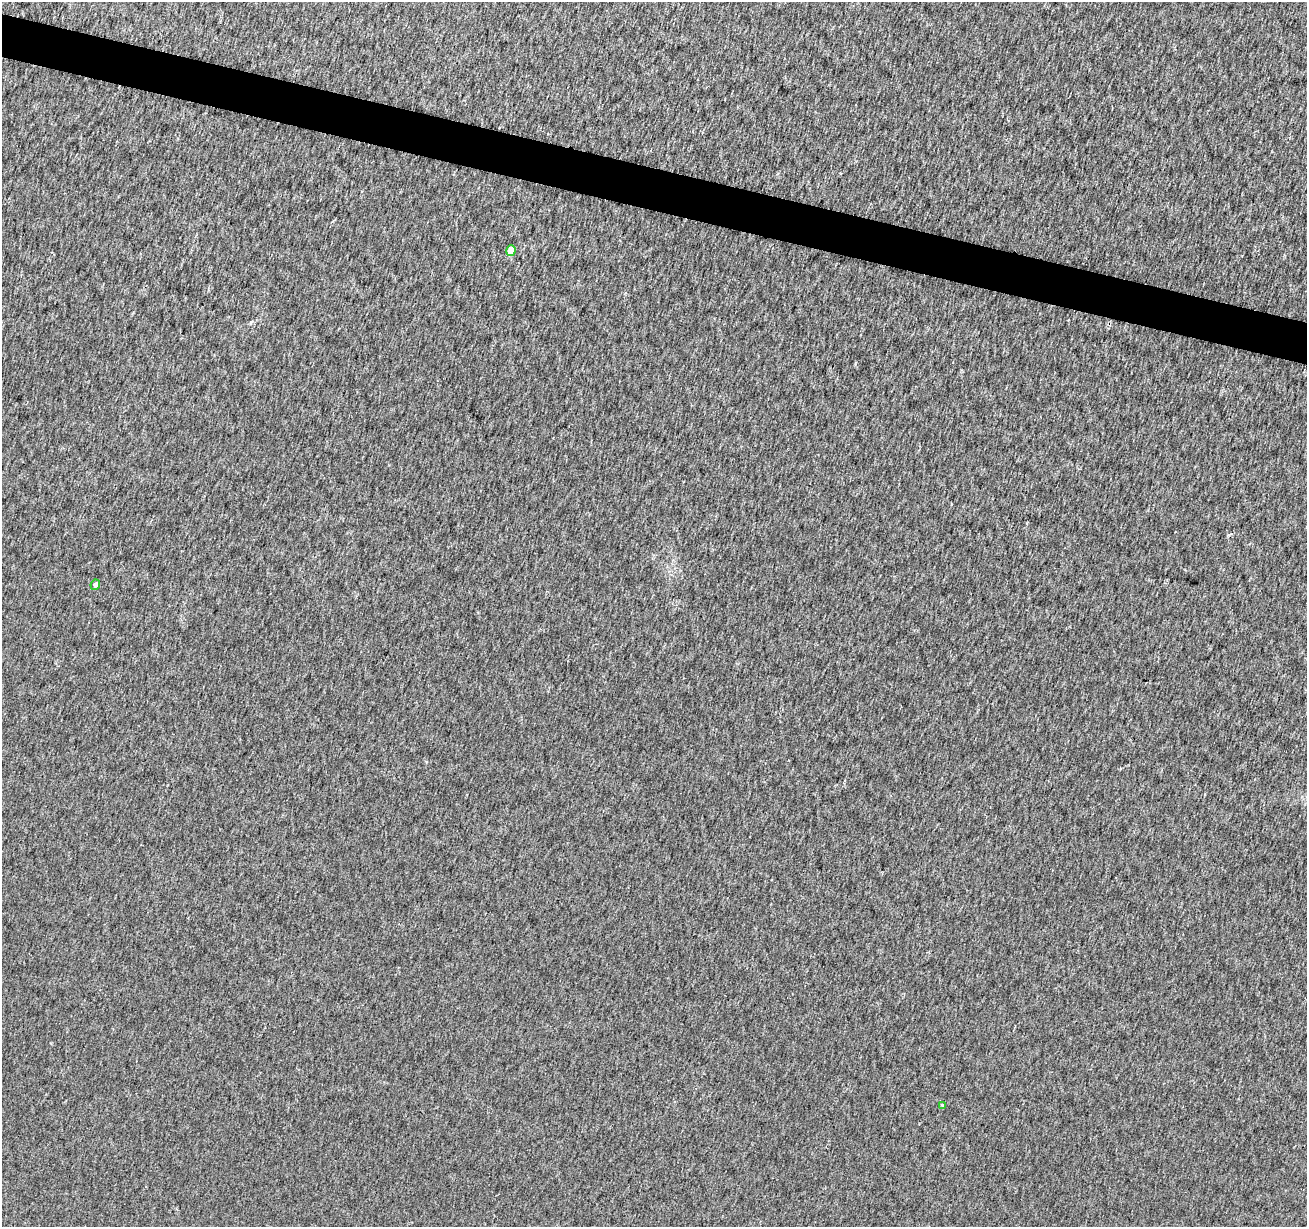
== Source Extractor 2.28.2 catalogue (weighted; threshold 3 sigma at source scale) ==
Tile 11 of 4 x 4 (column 3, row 3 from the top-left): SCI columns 2620-3924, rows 1510-2734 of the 5233 x 5408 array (HDU 1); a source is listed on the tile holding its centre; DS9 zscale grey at full resolution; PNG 1309 x 1229 px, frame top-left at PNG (2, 2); each listed source drawn as its Kron ellipse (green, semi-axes under 4 px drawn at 4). Shown black and unused: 3% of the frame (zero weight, under 2 of 3 exposures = <1% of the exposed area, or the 3 px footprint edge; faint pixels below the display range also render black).
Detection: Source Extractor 2.28.2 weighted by HDU 2 'WHT'; one run over the whole footprint, this tile lists its part. Background 0.00618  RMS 0.0076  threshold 0.0341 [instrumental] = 3 sigma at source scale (4.5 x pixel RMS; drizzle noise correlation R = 1.50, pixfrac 1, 0.0396/0.0396 arcsec/px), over >= 5 px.
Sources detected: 3; all 3 listed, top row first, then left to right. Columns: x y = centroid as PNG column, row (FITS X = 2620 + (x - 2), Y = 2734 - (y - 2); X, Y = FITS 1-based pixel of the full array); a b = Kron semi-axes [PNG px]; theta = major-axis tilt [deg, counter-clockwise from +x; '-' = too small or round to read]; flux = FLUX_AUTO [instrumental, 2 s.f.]
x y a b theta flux
511 251 5 5 - 6.2
95 585 5 5 - 2.7
942 1105 4 4 - 0.64